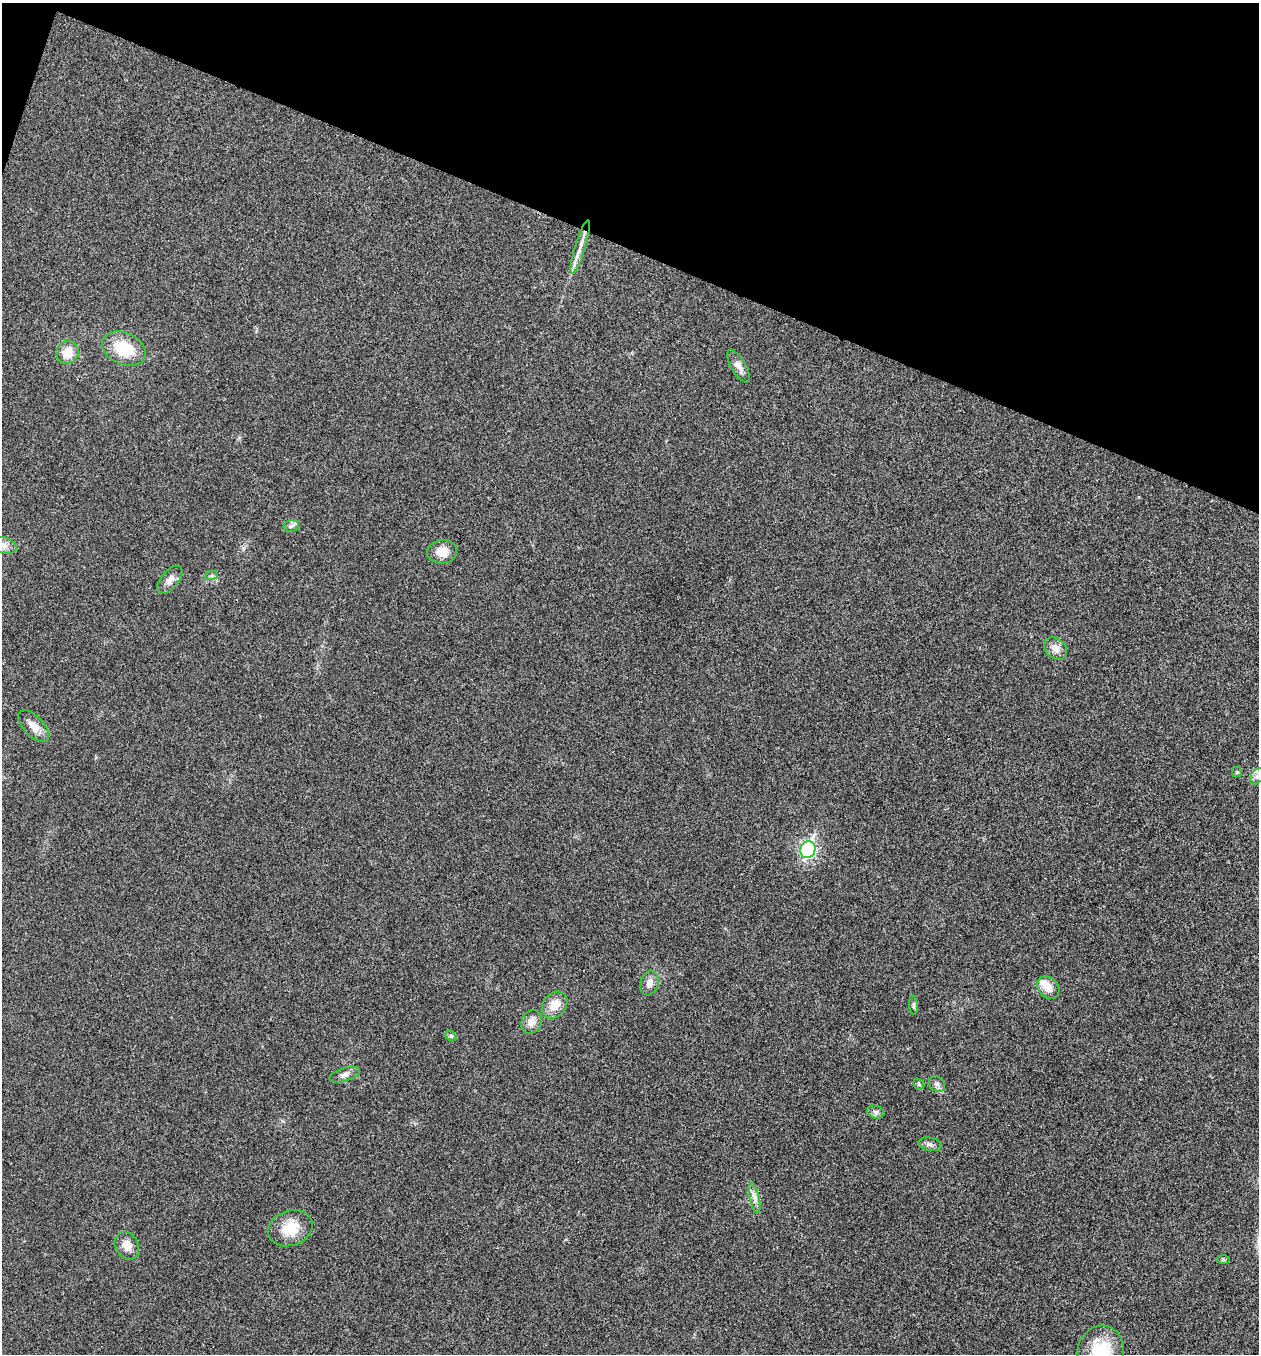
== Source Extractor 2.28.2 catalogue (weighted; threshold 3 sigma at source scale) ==
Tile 2 of 4 x 4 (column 2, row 1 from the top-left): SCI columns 1393-2649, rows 4063-5414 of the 5430 x 5416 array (HDU 1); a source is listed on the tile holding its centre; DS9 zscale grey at full resolution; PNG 1261 x 1356 px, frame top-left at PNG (2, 3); each listed source drawn as its Kron ellipse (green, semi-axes under 4 px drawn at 4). Shown black and unused: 19% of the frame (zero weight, under 3 of 4 exposures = <1% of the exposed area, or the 3 px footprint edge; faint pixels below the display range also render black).
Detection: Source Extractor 2.28.2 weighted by HDU 2 'WHT'; one run over the whole footprint, this tile lists its part. Background 0.0236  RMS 0.0054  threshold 0.0242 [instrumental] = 3 sigma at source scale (4.5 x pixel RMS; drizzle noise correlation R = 1.50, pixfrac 1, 0.05/0.05 arcsec/px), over >= 5 px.
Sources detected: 31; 1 inside a brighter listed object's ellipse — not listed separately; the other 30 listed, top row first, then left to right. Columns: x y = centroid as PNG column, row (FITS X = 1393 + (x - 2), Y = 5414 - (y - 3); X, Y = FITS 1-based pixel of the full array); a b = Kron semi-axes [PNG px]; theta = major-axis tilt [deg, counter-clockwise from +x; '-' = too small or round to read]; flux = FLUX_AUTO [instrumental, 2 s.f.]
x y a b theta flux
580 247 28 5 73 5.6
124 349 23 16 -24 19
67 353 11 11 - 8.1
738 366 19 7 -59 3.6
291 526 8 6 15 1.6
4 545 13 8 -16 3.5
442 552 15 12 6 6.6
211 576 7 4 18 1.1
170 580 16 8 51 3.8
1055 649 13 9 -41 3.9
34 726 19 10 -47 5.4
1237 772 5 5 - 0.64
1257 776 9 6 50 1.9
808 850 8 7 - 120
649 983 12 9 75 3.8
1048 988 12 9 -47 6.2
555 1005 14 11 51 7.7
913 1005 10 4 -85 0.98
532 1022 12 10 67 4.5
451 1036 6 4 -43 0.72
345 1075 16 6 17 2.7
919 1084 6 5 - 0.75
937 1084 9 7 -37 1.7
876 1112 9 6 -16 1.6
930 1144 11 6 -11 1.9
755 1198 15 5 -78 2.7
290 1228 23 17 20 13
127 1246 14 11 -61 5.2
1223 1260 6 4 -1 0.75
1101 1351 26 23 73 25
Isophote crosses this tile's border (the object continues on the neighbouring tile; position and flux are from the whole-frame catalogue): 3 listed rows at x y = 4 545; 1257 776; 1101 1351